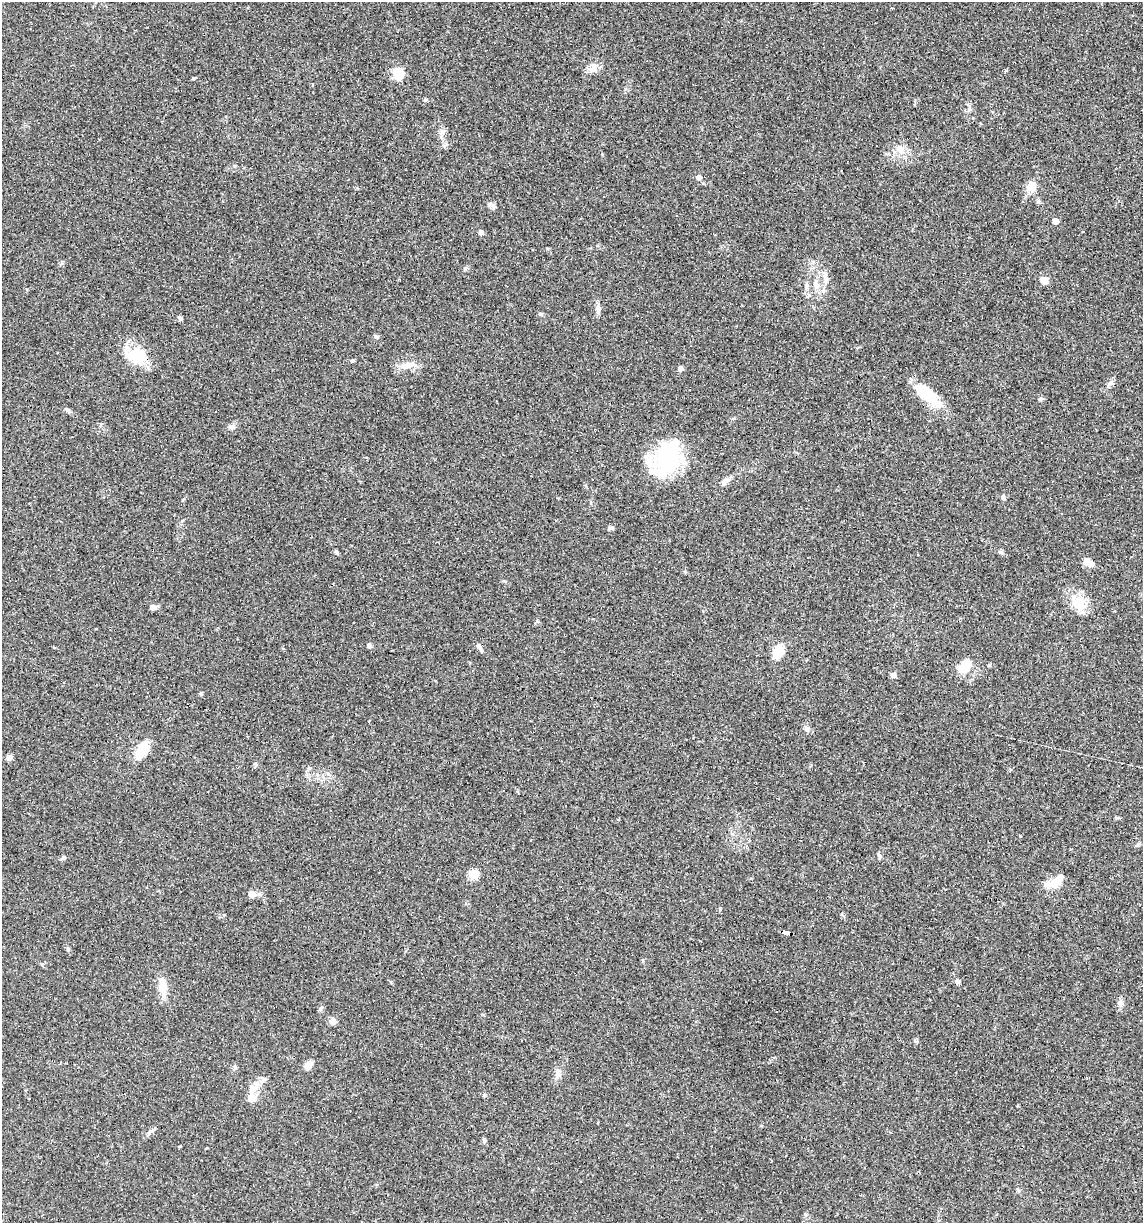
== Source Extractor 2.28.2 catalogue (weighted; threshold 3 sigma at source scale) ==
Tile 6 of 4 x 4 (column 2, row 2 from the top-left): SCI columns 1254-2394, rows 2445-3665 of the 4907 x 4887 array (HDU 1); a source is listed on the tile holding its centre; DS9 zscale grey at full resolution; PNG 1145 x 1225 px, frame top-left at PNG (2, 2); no overlay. Shown black and unused: <1% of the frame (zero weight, under 3 of 4 exposures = <1% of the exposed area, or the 3 px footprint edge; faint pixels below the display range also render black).
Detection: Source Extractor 2.28.2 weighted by HDU 2 'WHT'; one run over the whole footprint, this tile lists its part. Background 0.0581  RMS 0.0048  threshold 0.0217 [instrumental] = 3 sigma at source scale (4.5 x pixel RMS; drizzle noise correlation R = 1.50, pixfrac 1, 0.05/0.05 arcsec/px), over >= 5 px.
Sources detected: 82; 2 inside a brighter object's white glare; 10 cosmic-ray / hot-pixel residue — not listed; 2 inside a brighter listed object's ellipse — not listed separately; the other 68 listed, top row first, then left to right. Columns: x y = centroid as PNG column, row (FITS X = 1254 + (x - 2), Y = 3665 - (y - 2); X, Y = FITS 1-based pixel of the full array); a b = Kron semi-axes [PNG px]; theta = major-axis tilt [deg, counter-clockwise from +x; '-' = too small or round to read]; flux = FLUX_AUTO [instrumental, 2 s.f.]
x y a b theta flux
593 68 16 11 64 3.7
398 74 12 9 -79 9.9
442 132 8 5 45 1.4
900 148 11 5 -55 2.1
698 177 5 5 - 2.1
1031 186 14 11 84 4.8
494 206 11 6 -24 1.6
1055 221 5 4 - 4.2
1083 231 3 3 - 1.4
481 232 6 5 - 1
465 269 6 4 20 0.68
825 277 15 7 -80 2.9
1044 280 9 8 - 2.8
816 285 13 9 -73 4.1
598 309 11 6 85 1.8
540 314 6 5 - 0.68
180 318 6 4 -62 1.1
376 337 6 5 - 0.78
136 355 29 18 6 15
352 361 4 4 - 0.59
406 365 21 8 9 4.5
681 368 5 5 - 1.9
1109 384 12 4 48 1.5
927 394 33 13 -42 17
1040 399 7 5 14 0.79
68 410 10 4 -37 1.2
232 427 8 6 -2 1.7
668 460 45 26 59 33
725 482 14 5 51 1.9
1003 497 6 5 - 0.89
610 528 7 5 13 0.93
336 551 5 5 - 0.66
1087 561 8 8 - 3
1078 604 23 15 -47 9.2
153 607 7 6 - 2
369 645 7 5 -34 1.1
480 649 9 5 -53 1.3
778 652 12 10 64 9.2
964 666 20 12 39 7.2
893 675 7 6 - 1.3
147 693 3 2 - 0.67
201 693 5 4 - 0.55
369 722 3 3 - 5.8
806 728 8 5 -73 1.2
140 752 18 10 72 9.5
9 758 8 6 47 1.4
255 764 6 4 -88 0.68
879 855 6 4 -49 1
63 857 8 5 37 0.82
473 874 5 5 - 21
1056 882 18 12 45 5.8
252 894 8 7 - 3
720 909 4 3 - 0.41
786 933 9 4 -17 190
68 949 6 5 - 0.73
957 981 6 5 - 1.3
162 986 20 9 -86 7.3
1120 1003 9 8 - 1.7
321 1008 6 4 70 0.77
333 1021 7 7 - 2.5
916 1042 5 4 - 0.68
309 1065 9 7 47 3.8
558 1075 10 7 71 2.2
264 1079 9 5 40 1.4
253 1088 14 10 2 4.1
484 1095 5 4 - 0.63
251 1098 11 10 - 3.7
580 1181 2 2 - 0.34
Overlapping masked pixels (flux is a lower limit): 1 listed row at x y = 786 933
Unlisted compact peaks at least as high as the median listed source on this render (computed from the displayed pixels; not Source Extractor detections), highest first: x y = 194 78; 1000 552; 1020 836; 425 100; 1006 70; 317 774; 328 774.